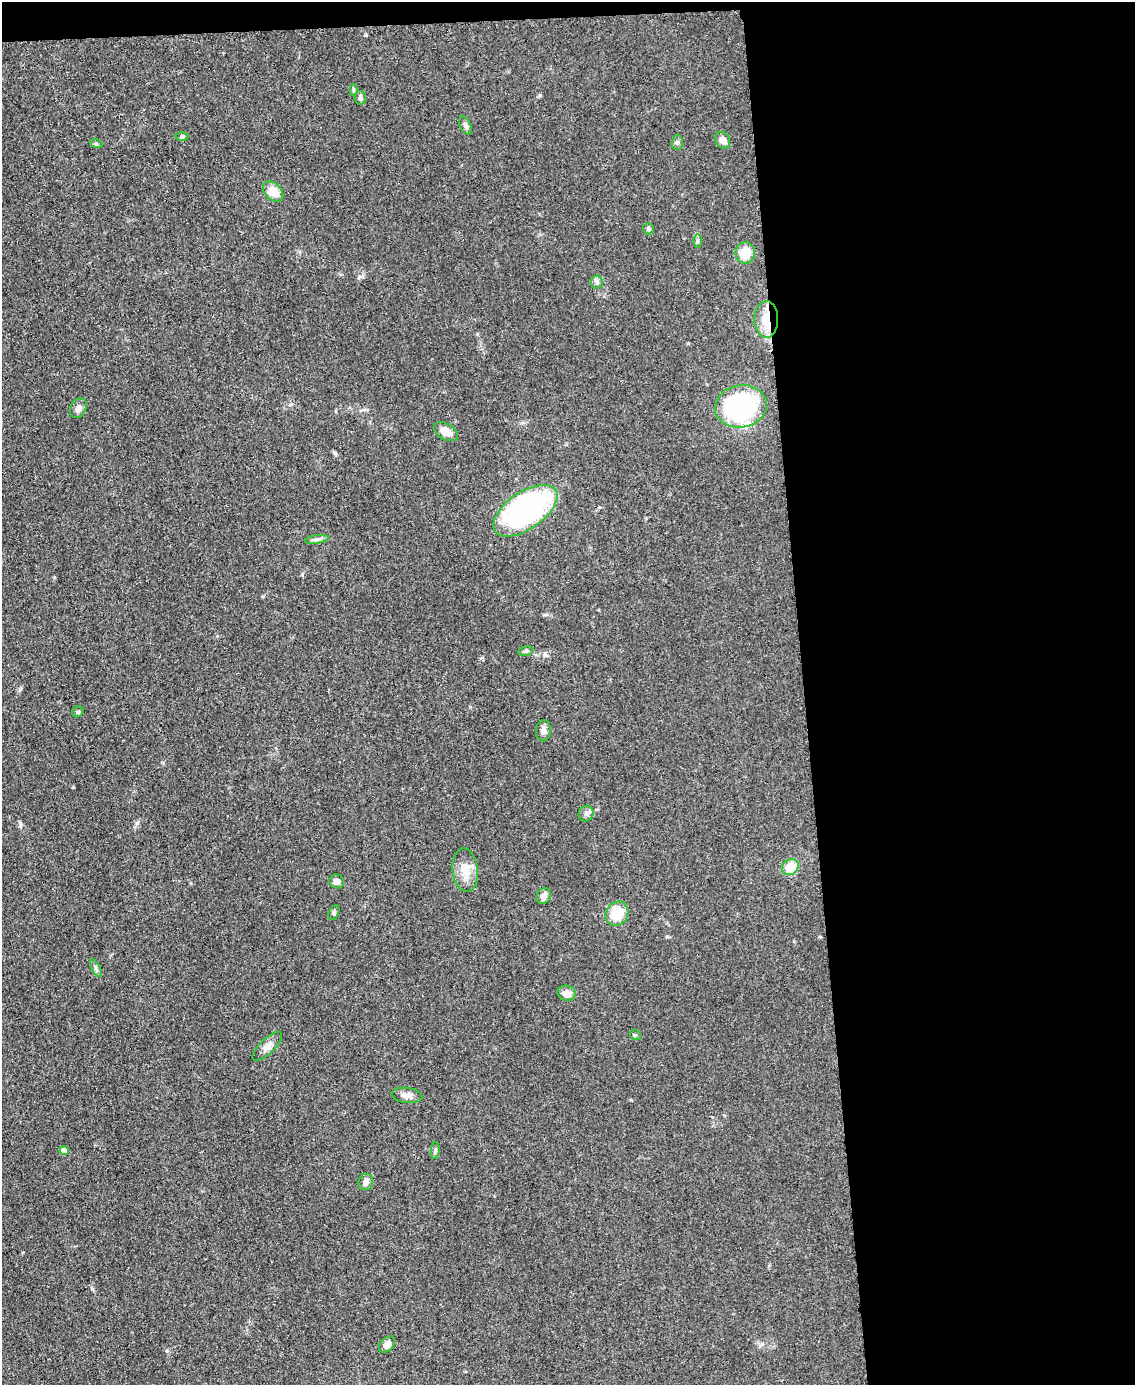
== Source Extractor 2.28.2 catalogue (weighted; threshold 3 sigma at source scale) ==
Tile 4 of 4 x 3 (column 4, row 1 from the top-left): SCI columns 3404-4536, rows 3009-4391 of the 4543 x 4526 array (HDU 1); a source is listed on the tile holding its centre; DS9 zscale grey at full resolution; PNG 1137 x 1387 px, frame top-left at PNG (2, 2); each listed source drawn as its Kron ellipse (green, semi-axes under 4 px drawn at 4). Shown black and unused: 30% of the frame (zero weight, under 3 of 5 exposures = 1% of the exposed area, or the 3 px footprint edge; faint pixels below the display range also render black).
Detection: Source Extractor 2.28.2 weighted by HDU 2 'WHT'; one run over the whole footprint, this tile lists its part. Background 0.0622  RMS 0.006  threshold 0.0271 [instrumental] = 3 sigma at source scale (4.5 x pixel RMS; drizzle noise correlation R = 1.50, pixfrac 1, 0.05/0.05 arcsec/px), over >= 5 px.
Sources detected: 39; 1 inside a brighter object's white glare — neither listed nor drawn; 1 inside a brighter listed object's ellipse — not listed separately; the other 37 listed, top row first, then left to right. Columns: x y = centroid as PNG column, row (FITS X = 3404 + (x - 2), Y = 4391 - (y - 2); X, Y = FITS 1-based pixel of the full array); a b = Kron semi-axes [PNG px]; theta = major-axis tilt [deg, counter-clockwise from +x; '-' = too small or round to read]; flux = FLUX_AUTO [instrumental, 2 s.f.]
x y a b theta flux
353 90 6 4 -89 0.77
360 98 7 5 -78 1.3
465 125 10 5 -62 1.8
182 137 6 4 1 0.91
723 140 9 6 -58 3.8
96 143 6 4 -20 0.84
677 143 7 5 87 1.4
273 192 12 8 -44 7.4
648 229 5 5 - 1.1
698 241 6 4 89 1
745 253 11 9 82 11
597 282 6 6 - 1.4
766 319 18 12 -89 10
741 406 26 21 10 90
78 408 10 7 60 2.8
446 432 13 8 -30 5.8
525 511 37 18 35 120
317 539 12 4 9 1.8
525 651 7 4 12 1.2
78 712 6 5 - 0.9
543 731 10 7 86 2.4
586 814 8 7 - 2
790 867 8 7 - 11
465 870 22 13 -84 9.2
337 881 7 7 - 2.6
544 896 8 6 60 3.3
334 913 7 5 65 1
617 914 12 11 - 15
96 968 10 4 -61 1.3
567 993 9 7 -13 4.6
635 1035 6 5 - 0.91
267 1046 19 7 44 3.8
407 1095 15 7 -7 3.5
435 1150 8 3 85 0.89
64 1151 4 4 - 5.2
366 1182 8 7 - 2.4
387 1344 9 6 47 3.5
Overlapping masked pixels (flux is a lower limit): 1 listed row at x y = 766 319
Unlisted compact peaks at least as high as the median listed source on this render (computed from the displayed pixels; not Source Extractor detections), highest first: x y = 335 453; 137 823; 667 937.